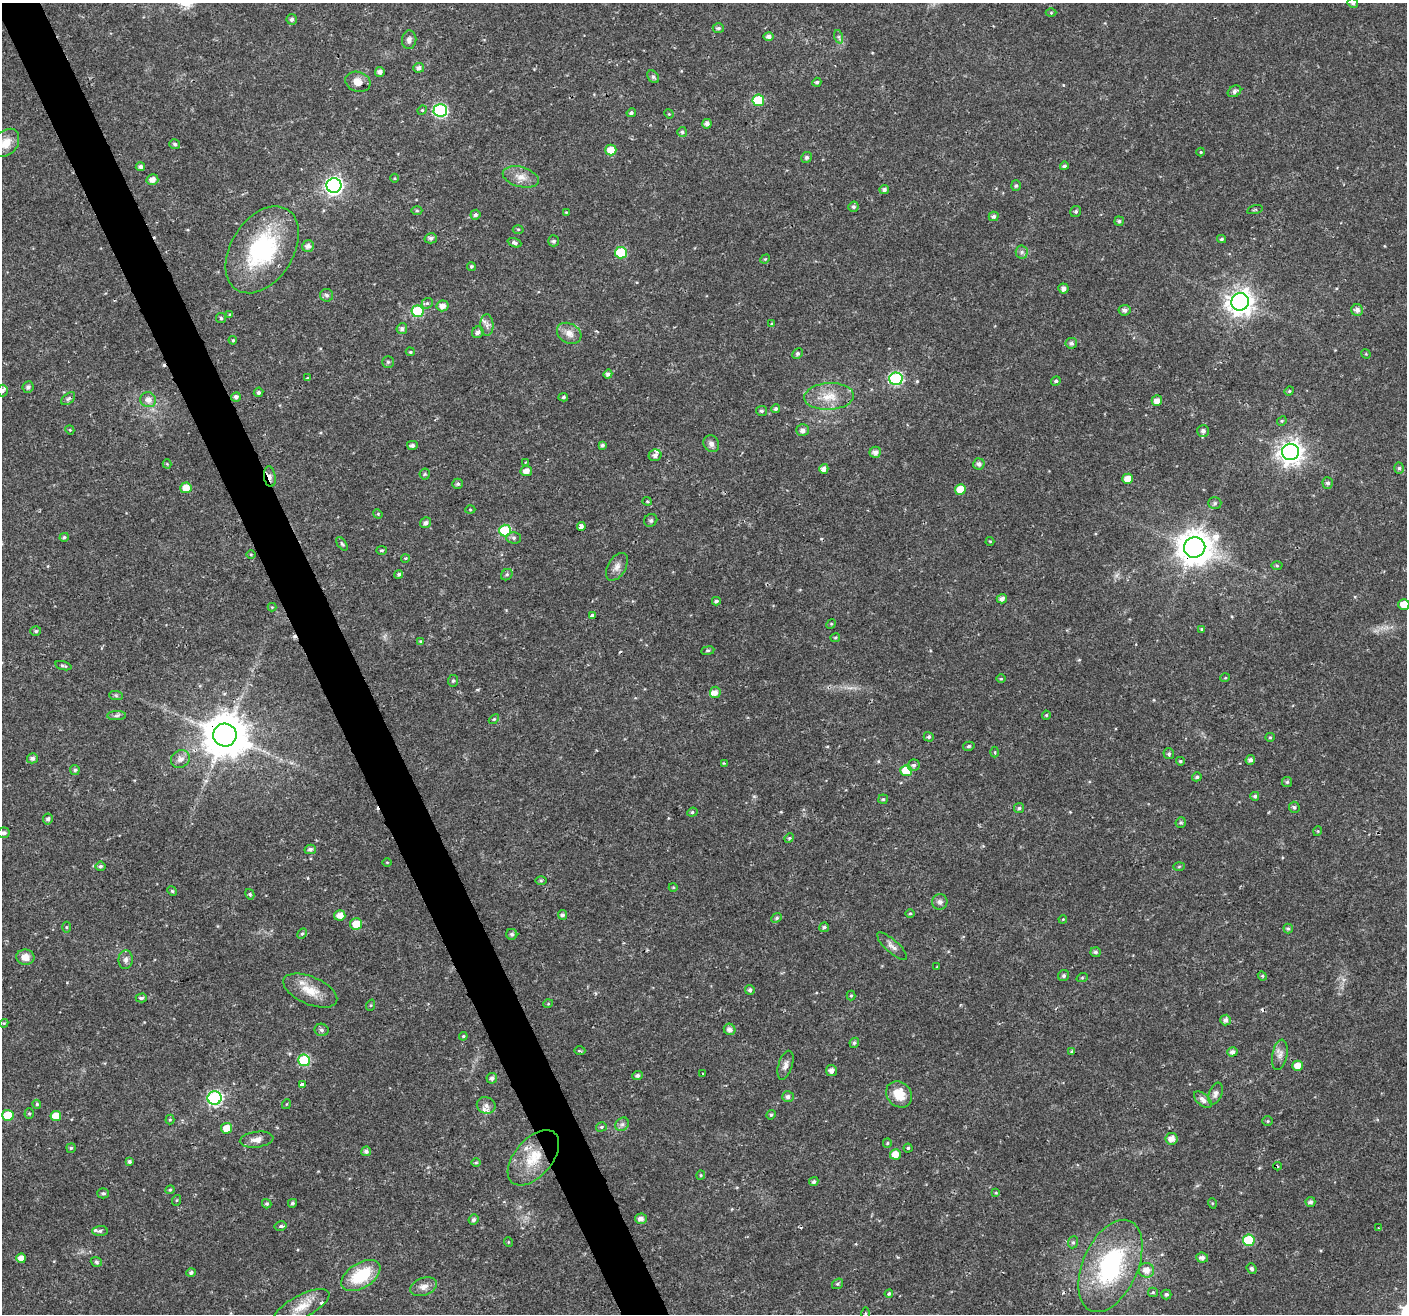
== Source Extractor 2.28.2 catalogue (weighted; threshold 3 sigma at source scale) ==
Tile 11 of 4 x 4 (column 3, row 3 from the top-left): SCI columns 2810-4214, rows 1398-2709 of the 5621 x 5477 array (HDU 1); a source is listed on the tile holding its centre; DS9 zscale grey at full resolution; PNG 1409 x 1316 px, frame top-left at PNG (2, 3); each listed source drawn as its Kron ellipse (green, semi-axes under 4 px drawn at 4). Shown black and unused: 3% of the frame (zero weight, under 2 of 3 exposures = <1% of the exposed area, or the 3 px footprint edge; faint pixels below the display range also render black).
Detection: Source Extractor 2.28.2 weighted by HDU 2 'WHT'; one run over the whole footprint, this tile lists its part. Background 0.0197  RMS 0.0029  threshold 0.013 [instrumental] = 3 sigma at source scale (4.5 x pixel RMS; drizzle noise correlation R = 1.50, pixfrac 1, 0.0396/0.0396 arcsec/px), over >= 5 px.
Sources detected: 304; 1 too faint to see at this stretch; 6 cosmic-ray / hot-pixel residue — neither listed nor drawn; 6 inside a brighter listed object's ellipse — not listed separately; the other 291 listed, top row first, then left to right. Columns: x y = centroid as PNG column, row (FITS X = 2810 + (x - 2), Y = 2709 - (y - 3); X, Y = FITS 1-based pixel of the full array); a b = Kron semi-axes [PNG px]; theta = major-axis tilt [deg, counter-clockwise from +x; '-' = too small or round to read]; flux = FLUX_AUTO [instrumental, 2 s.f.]
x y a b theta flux
1353 3 5 4 - 0.57
1051 13 5 3 - 0.29
292 19 5 5 - 0.74
718 28 6 5 - 0.68
769 37 5 4 - 1
839 37 7 4 -72 0.52
409 40 9 7 82 1
419 68 5 5 - 1.1
380 72 5 5 - 1.1
653 77 7 5 -54 0.62
358 82 13 10 -18 2.7
817 82 5 4 - 0.52
1234 91 7 5 32 0.84
758 100 6 5 - 13
422 110 5 4 - 0.33
440 110 6 6 - 41
631 113 5 4 - 0.59
669 114 5 4 - 0.29
707 124 4 4 - 1.2
682 132 5 5 - 0.49
6 143 16 11 50 3.9
175 144 5 5 - 0.58
611 150 5 5 - 3.9
1201 152 4 4 - 0.31
806 157 5 5 - 0.62
1064 166 4 4 - 0.55
140 167 4 4 - 0.84
521 177 18 10 -15 3
395 178 4 3 - 0.25
152 180 6 5 - 1.9
334 185 7 7 - 100
1016 186 5 5 - 0.53
884 190 5 4 - 0.87
853 207 5 5 - 0.63
1255 210 8 3 13 0.32
417 211 5 3 - 0.32
1076 211 6 5 - 0.59
566 212 4 4 - 0.27
475 215 5 5 - 0.7
994 216 5 4 - 0.7
1119 221 5 5 - 0.44
518 229 5 3 - 0.32
431 238 6 5 - 0.76
1221 239 4 3 - 0.45
553 241 5 5 - 0.64
514 243 7 4 -20 0.79
308 246 6 5 - 1.2
262 250 47 31 58 30
1022 252 6 6 - 0.73
621 253 6 6 - 13
765 259 5 4 - 0.33
471 266 4 4 - 0.46
1063 289 5 5 - 1.2
327 295 6 6 - 0.79
1240 302 9 8 - 270
427 303 6 5 - 0.56
443 306 6 5 - 1.7
1125 310 6 5 - 1
1357 310 6 5 - 1.3
417 311 6 6 - 16
230 314 3 2 - 0.46
221 318 5 5 - 0.46
772 324 4 3 - 0.31
487 325 11 6 -88 1.3
402 329 5 5 - 0.92
478 332 6 5 - 1
569 333 13 9 -29 2.5
233 340 4 3 - 0.31
1071 343 6 5 - 0.78
410 352 5 4 - 0.36
798 353 5 4 - 0.58
1366 354 5 4 - 0.27
388 362 6 6 - 0.52
608 374 4 4 - 0.9
307 378 3 3 - 0.62
896 379 6 6 - 35
1056 381 5 4 - 0.52
28 387 6 5 - 0.91
2 390 6 5 - 0.65
1289 391 5 4 - 0.33
259 392 5 4 - 0.63
829 396 25 13 3 5.9
236 397 5 4 - 0.8
563 397 5 4 - 0.43
68 399 8 5 41 0.57
148 400 8 7 - 1.8
1157 401 5 5 - 1.7
776 409 4 4 - 0.56
761 411 5 5 - 0.54
1282 421 5 4 - 0.34
70 430 5 3 - 0.3
803 430 6 5 - 1.2
1203 431 6 5 - 0.89
711 444 8 7 - 1.1
412 445 5 4 - 0.86
602 445 4 4 - 0.56
875 452 6 5 - 1.4
1290 452 8 8 - 230
655 455 6 6 - 0.98
526 462 4 3 - 0.26
167 464 4 4 - 0.28
979 464 6 5 - 1
1399 468 5 5 - 0.55
824 469 5 4 - 1.7
526 471 6 5 - 1.9
425 474 5 5 - 0.4
270 477 10 6 -82 1.4
1128 479 5 5 - 2.6
1328 483 5 5 - 0.66
458 484 5 5 - 0.59
186 488 5 5 - 3.5
960 489 5 5 - 4.8
647 501 4 4 - 0.37
1215 503 6 5 - 0.57
470 510 5 3 - 0.28
378 514 5 4 - 0.3
651 520 7 6 - 0.55
425 523 5 5 - 0.89
581 526 4 4 - 3.7
505 531 6 6 - 17
64 537 4 4 - 0.53
514 538 7 5 -1 0.71
990 541 4 4 - 0.27
342 544 8 4 -54 0.48
1195 547 11 10 - 550
382 550 5 4 - 0.38
251 554 5 3 - 0.26
405 558 4 3 - 0.24
1277 566 5 4 - 0.34
617 567 15 9 59 1.7
399 574 4 4 - 0.54
507 575 6 5 - 0.52
1002 599 5 4 - 1.1
716 601 4 3 - 0.53
1404 604 5 5 - 3.7
272 607 4 4 - 0.27
592 616 4 3 - 2.1
831 624 5 4 - 0.33
1202 629 4 4 - 0.35
36 631 5 5 - 0.54
835 638 5 4 - 0.36
420 641 4 3 - 0.22
708 651 6 3 8 0.37
63 666 8 3 -15 0.47
1225 678 5 3 - 0.26
1001 679 5 3 - 0.25
453 681 6 5 - 0.51
715 692 6 5 - 1.6
116 695 7 4 -2 0.51
1046 715 4 4 - 0.29
117 716 9 4 1 0.71
494 719 6 4 43 0.35
225 735 11 11 - 1000
929 737 5 4 - 0.56
1270 737 5 4 - 0.35
969 746 6 4 15 0.49
995 752 5 3 - 0.27
1169 754 5 5 - 0.66
32 758 5 5 - 0.91
180 759 10 8 34 1.7
1250 760 5 4 - 0.83
1180 761 4 4 - 0.45
724 763 3 3 - 0.34
914 765 6 5 - 0.75
75 770 5 4 - 0.57
906 771 6 5 - 9.4
1197 777 5 4 - 0.57
1287 782 5 5 - 0.49
1255 796 4 4 - 0.62
883 799 5 4 - 0.41
1294 807 5 5 - 0.56
1019 808 5 5 - 0.52
692 812 5 4 - 0.44
48 819 5 5 - 0.79
1181 823 5 5 - 0.44
1318 831 5 3 - 0.27
4 833 6 5 - 0.98
789 838 5 4 - 0.39
310 849 5 4 - 0.79
387 862 5 3 - 0.25
100 866 5 4 - 0.6
1179 866 6 4 2 0.34
541 881 6 4 1 0.43
673 887 4 3 - 0.25
172 891 5 4 - 0.37
250 894 5 4 - 0.41
940 902 8 7 - 1
910 913 5 3 - 0.31
340 915 5 5 - 2.5
562 915 5 4 - 0.69
777 918 6 4 40 0.5
1063 919 4 3 - 0.22
356 924 6 6 - 3.8
67 927 5 3 - 0.33
824 927 5 4 - 0.57
1288 928 5 4 - 0.48
302 933 5 4 - 0.49
512 934 5 5 - 0.68
892 946 19 6 -42 1.5
1096 952 5 5 - 0.67
25 957 9 7 -7 2.5
126 960 9 7 84 1.1
937 967 3 2 - 0.39
1064 976 6 5 - 0.68
1262 976 4 4 - 0.38
1082 978 6 3 19 0.34
750 990 5 4 - 0.68
310 991 29 14 -23 6
851 995 5 4 - 0.36
141 998 5 4 - 0.64
548 1004 5 3 - 0.26
371 1005 6 4 71 0.35
1226 1020 5 5 - 1.1
4 1023 4 3 - 0.29
730 1029 6 5 - 1.3
321 1030 7 6 - 0.79
463 1036 4 4 - 0.35
854 1043 5 4 - 0.54
580 1051 5 3 - 0.33
1072 1052 3 3 - 0.78
1232 1052 5 4 - 1.1
1280 1055 15 7 79 1.7
304 1060 6 6 - 21
785 1065 15 7 72 1.5
1298 1066 5 5 - 3.1
831 1070 5 5 - 1.4
702 1074 3 3 - 0.56
637 1075 5 4 - 0.76
492 1078 5 5 - 0.82
302 1085 4 3 - 4.7
1215 1093 11 6 68 1.3
899 1094 14 12 -46 5.5
788 1097 6 5 - 0.88
215 1098 7 7 - 48
1203 1100 10 6 -41 1.5
37 1104 4 4 - 0.4
287 1104 5 3 - 0.23
486 1105 9 8 - 1.6
29 1113 5 4 - 0.38
8 1115 6 5 - 9
771 1115 5 4 - 0.37
56 1116 5 5 - 4.3
170 1119 5 4 - 0.37
1268 1121 5 5 - 0.35
622 1124 7 6 - 0.81
601 1127 5 4 - 0.44
227 1128 5 5 - 3.5
1171 1139 6 5 - 2
257 1140 17 8 7 2
887 1143 5 4 - 0.34
71 1148 5 4 - 0.43
908 1148 4 4 - 0.46
366 1151 5 5 - 0.83
895 1154 5 5 - 3.2
533 1158 33 18 49 9.9
129 1161 4 4 - 0.54
476 1162 5 3 - 0.32
1278 1166 4 3 - 0.27
701 1175 4 4 - 0.34
814 1182 5 4 - 0.68
170 1190 5 4 - 0.34
103 1193 6 5 - 0.61
996 1193 4 4 - 0.27
177 1200 5 3 - 0.29
1310 1202 5 5 - 0.78
292 1203 4 4 - 0.5
1212 1203 5 3 - 0.26
267 1204 5 4 - 0.55
641 1219 6 5 - 1.4
474 1220 5 5 - 0.87
281 1226 6 4 13 0.61
1378 1228 4 3 - 0.25
100 1231 7 5 2 0.59
1249 1240 6 5 - 15
508 1242 5 3 - 0.24
1073 1242 6 5 - 0.52
21 1258 5 4 - 2.4
1202 1258 6 5 - 1.1
96 1262 5 5 - 0.59
1110 1266 49 27 66 36
1252 1269 5 4 - 0.69
1146 1270 8 7 - 2.4
191 1272 5 4 - 0.63
361 1276 22 12 32 13
837 1284 6 4 35 0.42
424 1287 13 9 21 2
1153 1292 5 4 - 0.38
889 1294 4 4 - 0.48
1166 1294 5 5 - 0.56
301 1307 31 11 27 5.3
865 1314 6 2 90 0.39
Overlapping masked pixels (flux is a lower limit): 3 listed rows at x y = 270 477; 1195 547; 225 735
Isophote crosses this tile's border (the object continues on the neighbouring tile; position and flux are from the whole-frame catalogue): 6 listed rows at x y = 1353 3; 6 143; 2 390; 1404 604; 4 833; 865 1314